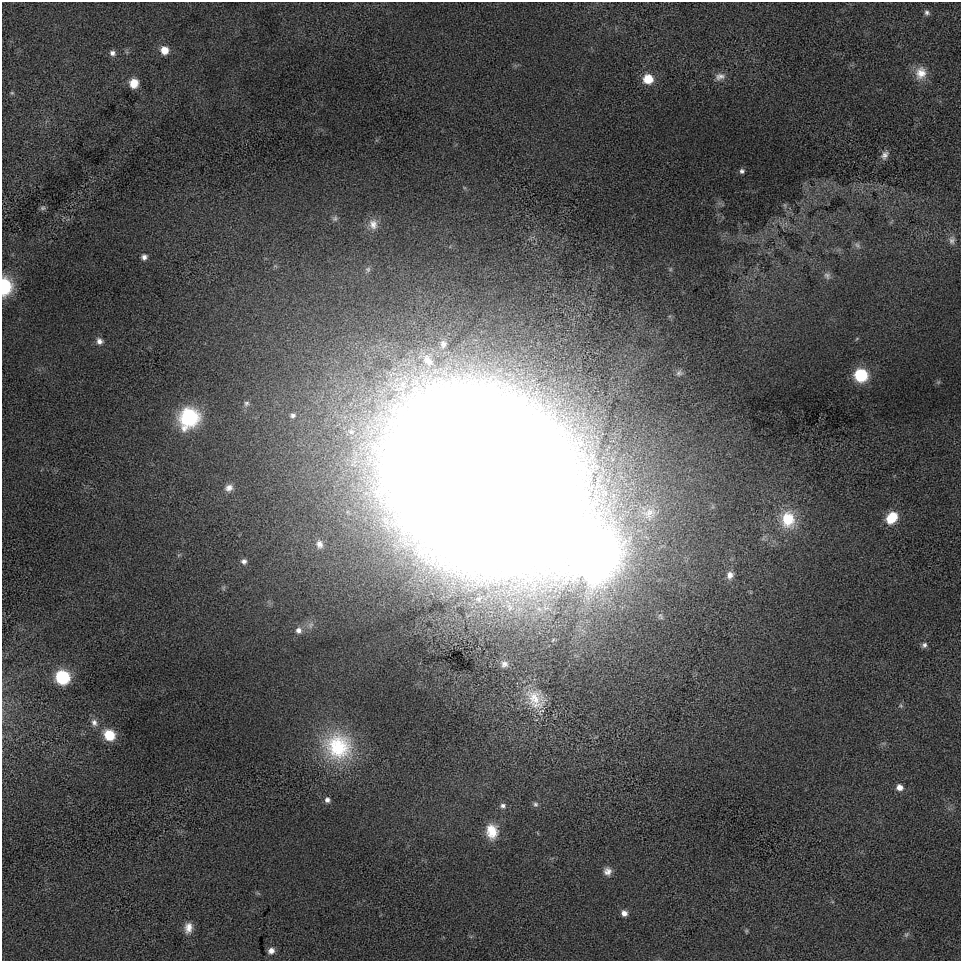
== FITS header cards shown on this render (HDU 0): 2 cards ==
NAXIS1  =                  959
NAXIS2  =                  959

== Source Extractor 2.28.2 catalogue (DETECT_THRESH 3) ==
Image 959 x 959 px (HDU 0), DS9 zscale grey, 1 PNG px = 1 image px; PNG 963 x 963 px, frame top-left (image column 1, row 959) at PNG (2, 2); no overlay
Background -8.9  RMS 180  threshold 541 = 3 sigma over >= 5 px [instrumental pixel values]
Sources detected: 59; all 59 listed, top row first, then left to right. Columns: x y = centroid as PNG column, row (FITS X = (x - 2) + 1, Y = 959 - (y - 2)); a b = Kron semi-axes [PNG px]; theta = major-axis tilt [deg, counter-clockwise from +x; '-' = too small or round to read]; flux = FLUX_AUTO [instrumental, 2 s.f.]
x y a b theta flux
927 13 8 7 - 3.6e+04
164 50 7 7 - 1.9e+05
112 53 8 7 - 5.2e+04
921 73 17 14 80 1.9e+05
720 76 14 9 12 7.8e+04
648 79 8 8 - 3.2e+05
134 83 9 8 - 1.9e+05
12 93 5 4 - 1.5e+04
885 155 12 8 64 6.6e+04
742 171 5 5 - 3.0e+04
785 205 8 4 -81 2.1e+04
43 208 8 6 5 2.6e+04
335 219 7 7 - 3.4e+04
373 224 14 12 -76 1.2e+05
952 240 12 9 85 6.6e+04
857 245 11 7 -50 4.5e+04
144 257 7 7 - 5.7e+04
368 269 8 7 - 3.0e+04
827 276 10 8 -44 4.7e+04
4 286 9 7 -90 1.6e+06
99 341 9 8 - 6.2e+04
443 344 9 7 89 4.1e+04
428 360 18 11 -56 1.6e+05
679 373 10 8 30 4.9e+04
861 375 8 7 - 1.2e+06
938 382 6 5 - 2.1e+04
246 403 8 7 - 3.7e+04
293 415 7 6 - 3.4e+04
189 418 22 19 53 9.8e+05
481 479 123 89 -37 1.5e+08
229 488 10 9 - 7.7e+04
649 513 16 11 65 1.3e+05
892 518 12 8 51 4.3e+05
788 519 20 16 -83 4.7e+05
319 544 12 10 -77 8.8e+04
591 554 16 14 -24 1.3e+08
244 561 7 7 - 4.5e+04
730 575 10 9 - 7.7e+04
311 625 10 8 79 6.0e+04
298 630 9 9 - 7.0e+04
924 645 8 7 - 3.9e+04
504 664 11 11 - 7.7e+04
63 677 9 8 - 1.2e+06
535 699 35 27 -47 5.6e+05
901 706 7 5 -43 2.1e+04
94 723 11 9 -75 7.0e+04
109 735 9 8 - 4.5e+05
338 747 39 36 -40 1.1e+06
899 787 8 7 - 8.4e+04
327 800 7 6 - 4.5e+04
535 804 7 7 - 3.1e+04
503 806 8 7 - 4.5e+04
492 831 19 14 -83 2.7e+05
607 871 10 9 - 8.0e+04
624 913 7 6 - 6.9e+04
188 928 13 10 84 1.2e+05
746 931 6 5 - 1.5e+04
906 934 9 5 38 3.0e+04
271 951 7 6 - 7.2e+04
At the frame edge (FLAGS 8, measured only in part): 1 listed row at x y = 4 286